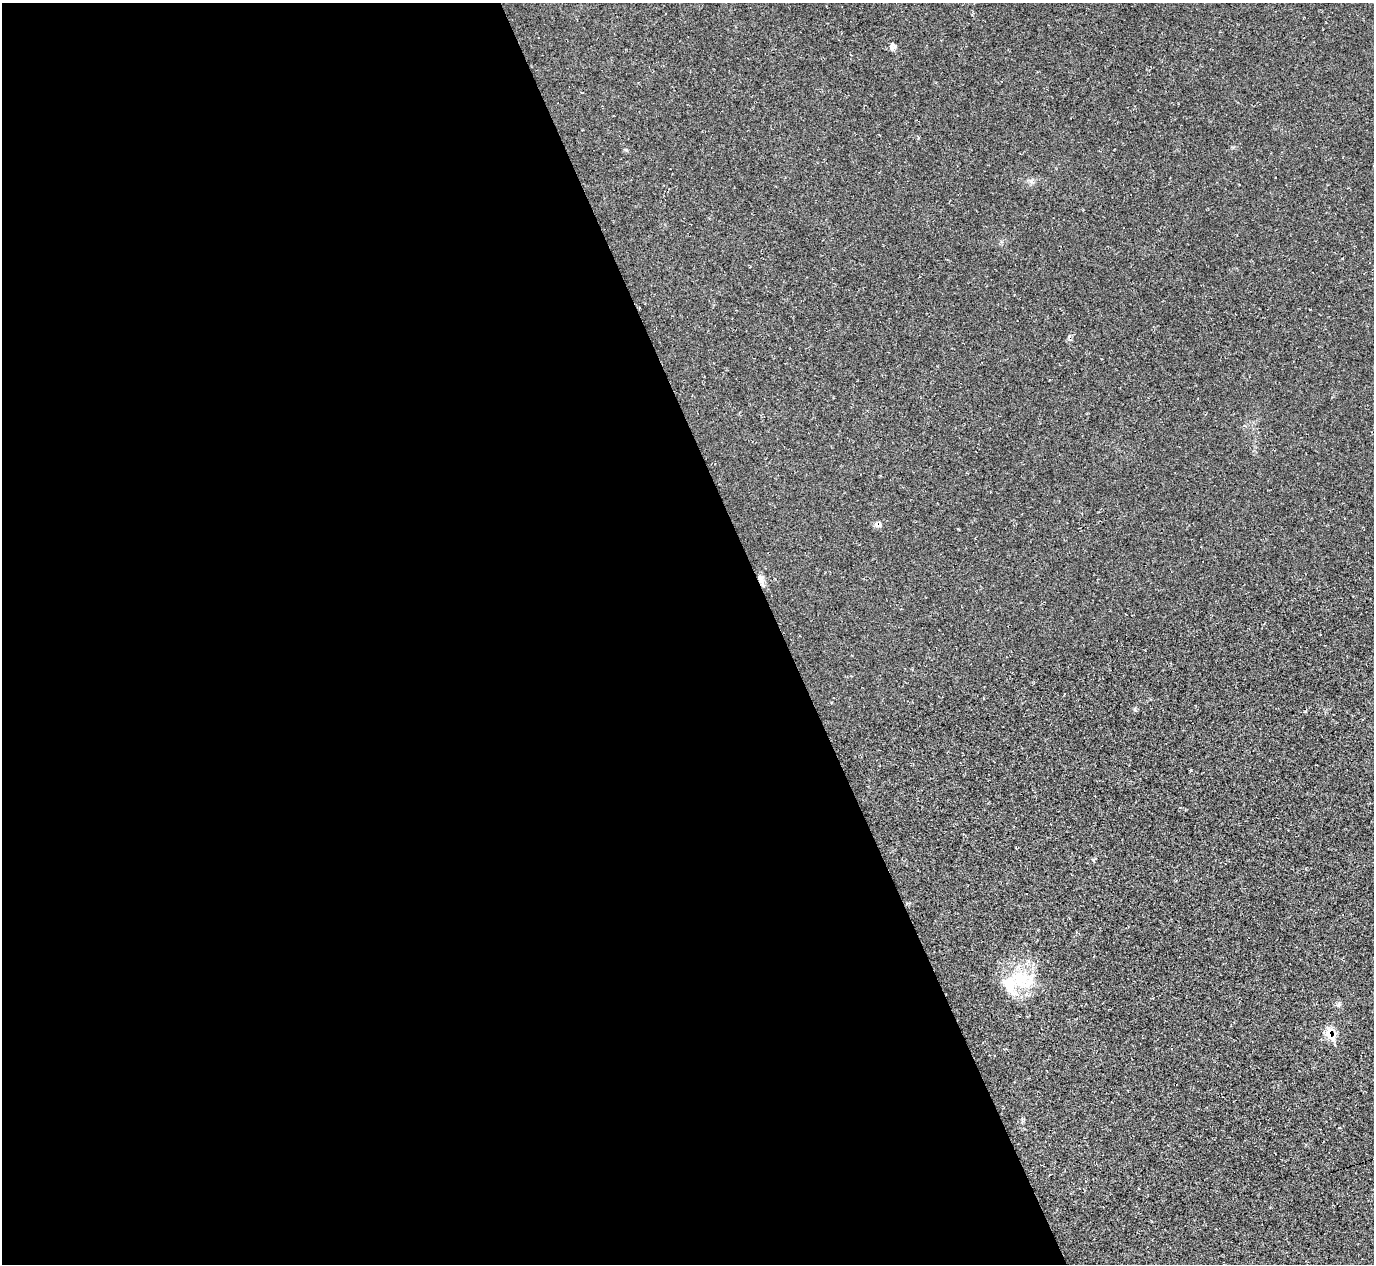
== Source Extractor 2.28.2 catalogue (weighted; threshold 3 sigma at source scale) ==
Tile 9 of 4 x 4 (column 1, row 3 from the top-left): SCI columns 6-1377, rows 1543-2804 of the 5492 x 5478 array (HDU 1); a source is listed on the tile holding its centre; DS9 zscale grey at full resolution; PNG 1376 x 1266 px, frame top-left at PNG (2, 3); no overlay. Shown black and unused: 57% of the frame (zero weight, under 2 of 3 exposures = <1% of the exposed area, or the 3 px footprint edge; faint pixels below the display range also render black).
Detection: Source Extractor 2.28.2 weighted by HDU 2 'WHT'; one run over the whole footprint, this tile lists its part. Background 0.0477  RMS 0.0067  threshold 0.0303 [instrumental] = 3 sigma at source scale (4.5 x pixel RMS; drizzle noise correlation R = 1.50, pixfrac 1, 0.05/0.05 arcsec/px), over >= 5 px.
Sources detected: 9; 1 cosmic-ray / hot-pixel residue — not listed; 1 inside a brighter listed object's ellipse — not listed separately; the other 7 listed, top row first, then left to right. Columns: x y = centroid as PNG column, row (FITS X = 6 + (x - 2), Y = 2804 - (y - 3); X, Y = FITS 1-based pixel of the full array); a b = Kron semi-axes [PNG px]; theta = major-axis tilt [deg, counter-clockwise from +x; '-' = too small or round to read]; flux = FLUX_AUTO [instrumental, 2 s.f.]
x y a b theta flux
892 45 10 7 51 3.1
1031 181 7 4 -71 1.5
761 579 14 7 -75 3.7
1135 709 6 4 -56 0.93
1022 980 39 27 -19 31
1339 1005 7 5 22 1.5
1330 1034 14 8 -70 11
Overlapping masked pixels (flux is a lower limit): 2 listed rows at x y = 761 579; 1330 1034